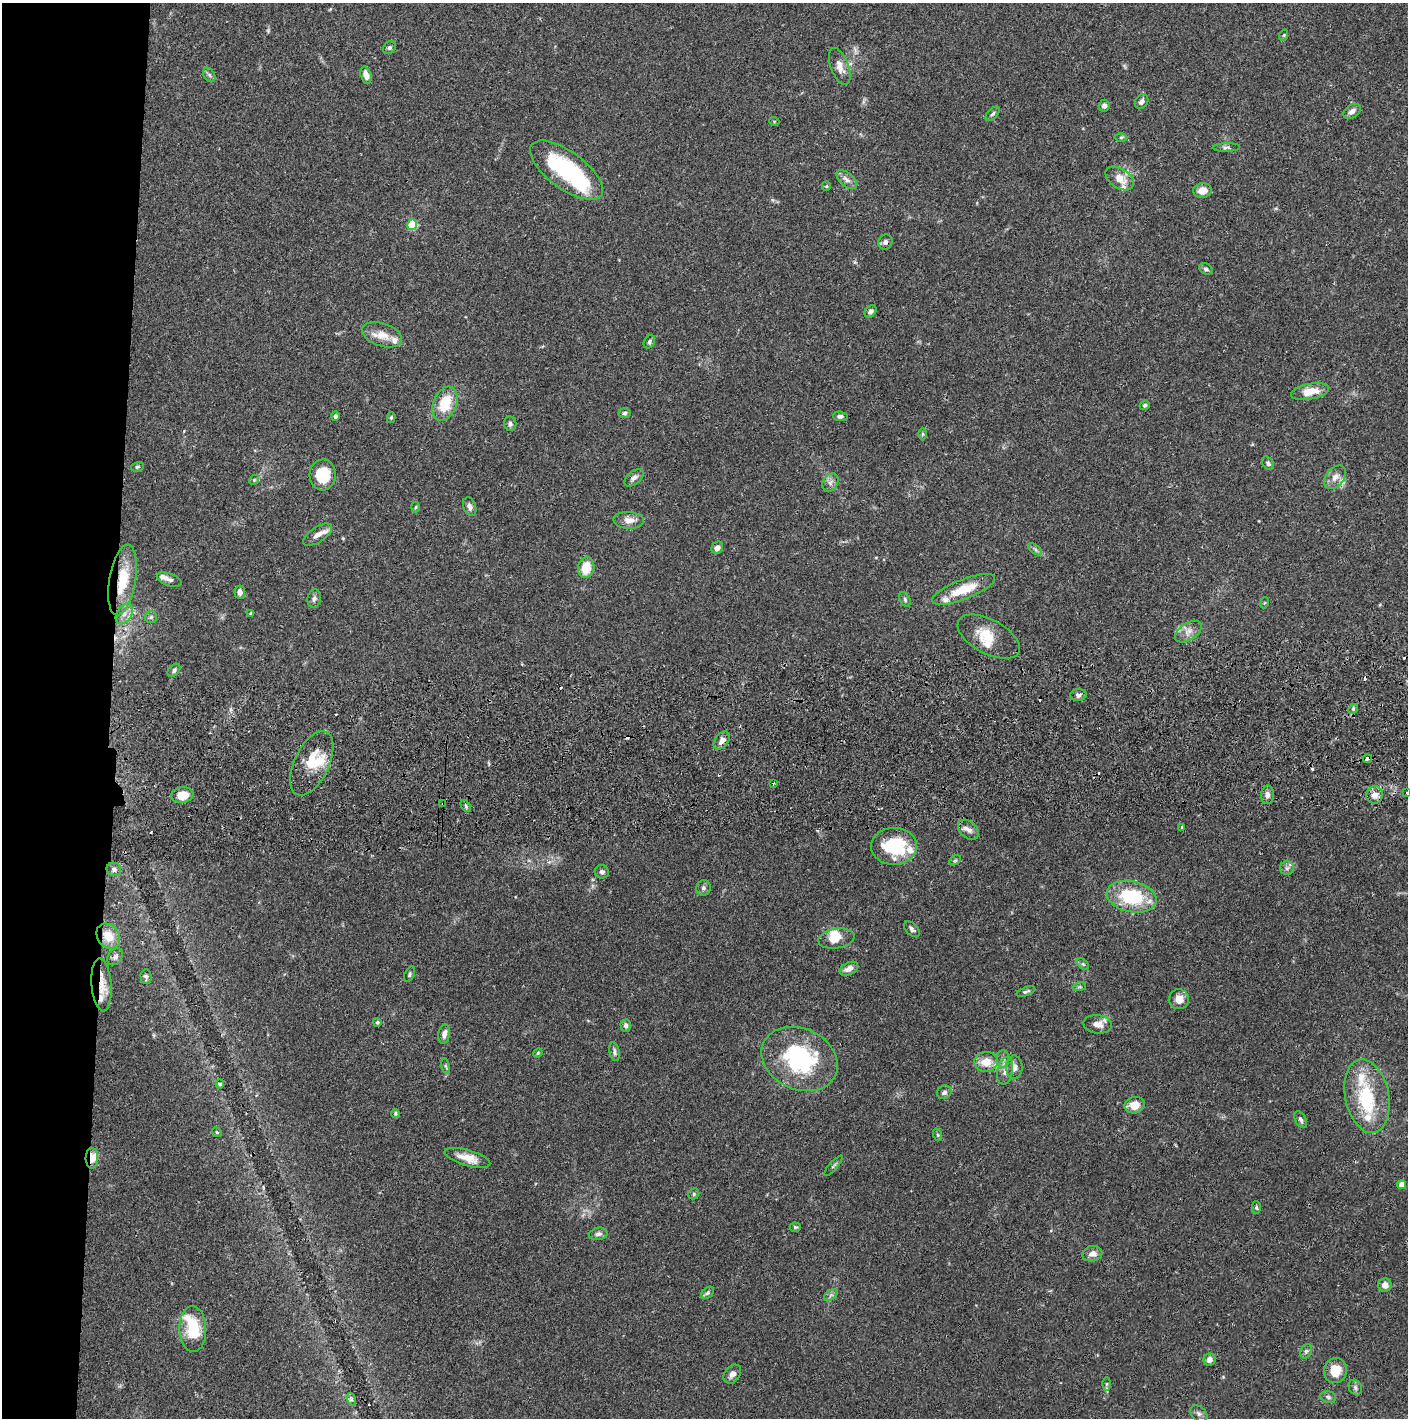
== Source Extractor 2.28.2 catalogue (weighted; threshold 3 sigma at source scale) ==
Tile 4 of 3 x 3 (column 1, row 2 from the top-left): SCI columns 5-1410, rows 1472-2887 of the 4229 x 4360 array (HDU 1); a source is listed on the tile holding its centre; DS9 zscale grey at full resolution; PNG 1410 x 1420 px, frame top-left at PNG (2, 3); each listed source drawn as its Kron ellipse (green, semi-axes under 4 px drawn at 4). Shown black and unused: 8% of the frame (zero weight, under 2 of 3 exposures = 3% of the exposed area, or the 3 px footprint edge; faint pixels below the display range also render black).
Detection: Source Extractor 2.28.2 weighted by HDU 2 'WHT'; one run over the whole footprint, this tile lists its part. Background 0.0683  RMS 0.0049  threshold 0.0219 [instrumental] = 3 sigma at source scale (4.5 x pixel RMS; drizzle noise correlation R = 1.50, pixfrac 1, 0.05/0.05 arcsec/px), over >= 5 px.
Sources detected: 162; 1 inside a brighter object's white glare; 10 cosmic-ray / hot-pixel residue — neither listed nor drawn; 17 inside a brighter listed object's ellipse — not listed separately; the other 134 listed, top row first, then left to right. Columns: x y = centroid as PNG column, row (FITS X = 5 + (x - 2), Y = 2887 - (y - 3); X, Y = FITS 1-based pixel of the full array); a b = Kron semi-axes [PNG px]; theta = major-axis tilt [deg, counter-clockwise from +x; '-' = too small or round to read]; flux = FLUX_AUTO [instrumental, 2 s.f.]
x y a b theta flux
1284 35 6 3 72 0.48
390 48 7 5 43 1
840 66 19 9 -69 4.2
209 75 8 5 -59 1.1
366 75 9 5 -74 3
1142 101 8 6 56 1.8
1104 106 6 5 - 1.6
1352 111 9 6 34 2.3
993 114 8 5 45 1
774 121 5 3 - 0.42
1121 137 6 4 1 0.64
1226 147 14 4 1 1.3
567 170 43 18 -36 51
1120 178 16 9 -33 6
847 180 12 6 -42 2.5
826 186 5 4 - 0.56
1203 190 9 7 9 4
412 225 5 5 - 23
885 242 8 7 - 1.7
1206 269 7 5 -28 1.1
870 311 7 5 48 1.4
382 335 21 11 -18 6.6
649 342 7 5 60 1
1310 392 19 7 11 7.9
445 404 18 11 69 15
1145 405 5 4 - 0.95
625 413 6 4 4 0.91
335 416 5 4 - 1.1
840 416 7 5 -5 1.4
391 418 5 4 - 0.71
510 424 7 6 - 1.4
923 434 6 4 90 0.71
1268 463 7 5 -56 1
137 467 6 4 15 0.78
323 475 15 13 85 14
1335 477 13 9 50 3.9
634 478 11 6 39 2
254 480 5 4 - 0.6
830 483 10 7 56 2
415 507 5 3 - 0.53
470 507 9 6 -69 2.3
629 520 15 8 -3 3.9
318 535 16 7 33 3.6
717 548 6 5 - 2.3
1035 549 8 4 -37 1
586 568 11 8 78 9.6
122 580 36 13 80 18
169 580 13 6 -19 2
964 589 33 10 22 14
240 592 7 5 -85 2.1
314 599 9 6 79 1.4
905 600 8 5 -64 0.98
1264 603 5 3 - 0.53
251 613 4 3 - 0.68
124 614 11 7 60 3
151 617 6 6 - 1.1
1188 632 15 8 32 3.6
989 637 34 17 -28 12
174 670 7 5 48 1.1
1078 695 8 6 5 1.6
1353 709 5 4 - 0.78
722 741 10 6 54 3
1367 758 5 3 - 2.8
312 763 35 17 64 14
773 783 3 3 - 0.46
1407 793 3 3 - 0.64
182 795 11 7 7 8.4
1267 795 9 6 87 2
1375 795 9 8 - 3.8
443 804 3 3 - 1.3
466 806 7 3 -55 0.74
1182 827 3 3 - 0.75
968 830 12 8 -41 2.5
894 846 23 18 1 28
955 860 6 4 30 0.67
1287 868 7 7 - 1.5
114 869 7 6 - 1.7
602 872 7 6 - 1.5
703 888 8 7 - 1.4
1132 897 25 15 -12 32
912 929 9 5 -45 1.4
108 936 13 11 -54 8.4
836 939 18 10 10 6.3
115 957 9 7 54 1.7
1083 964 7 4 -44 0.71
849 969 10 6 26 3.2
410 974 8 5 65 0.92
146 977 7 5 -88 1.2
101 985 26 10 -86 7.7
1079 987 7 4 18 0.84
1026 992 10 4 19 0.97
1179 999 10 10 - 5
377 1022 4 4 - 0.83
1098 1024 14 9 -6 4.4
626 1026 6 5 - 1.5
444 1034 10 5 79 2.5
614 1052 9 5 -79 1.4
538 1053 5 4 - 0.56
800 1059 39 30 -24 54
1003 1059 9 6 -90 1.7
986 1062 11 10 - 7.1
446 1066 8 4 -81 0.78
1014 1067 11 8 -90 3.1
1005 1071 14 7 78 3.4
220 1084 4 4 - 0.57
944 1092 7 6 - 1.5
1367 1096 37 22 -79 31
1135 1105 10 8 13 6.4
395 1113 4 4 - 0.74
1301 1120 9 5 -62 1.2
217 1132 5 4 - 0.6
938 1135 6 4 -71 0.61
92 1158 10 6 89 5.1
467 1158 24 8 -16 6.2
833 1166 13 2 49 0.78
1402 1185 4 4 - 4.2
694 1194 6 5 - 0.77
1256 1207 6 4 -89 0.8
795 1227 5 4 - 0.71
598 1234 9 6 11 1.7
1092 1254 10 7 14 3.1
1385 1285 6 6 - 3.2
708 1293 7 5 42 1.1
831 1295 7 5 34 1.2
193 1329 23 13 -88 18
1306 1351 7 5 69 1
1209 1360 6 6 - 3
1335 1371 12 11 - 8.6
732 1374 10 7 53 2.6
1107 1384 6 4 89 0.69
1355 1387 8 6 -63 1.3
1328 1397 8 6 -17 1.3
351 1399 6 4 -71 0.95
1199 1414 10 6 -39 1.6
Overlapping masked pixels (flux is a lower limit): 6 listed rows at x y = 122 580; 1367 758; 312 763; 443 804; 101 985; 92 1158
Isophote crosses this tile's border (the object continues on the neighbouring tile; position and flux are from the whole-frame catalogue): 1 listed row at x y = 1407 793